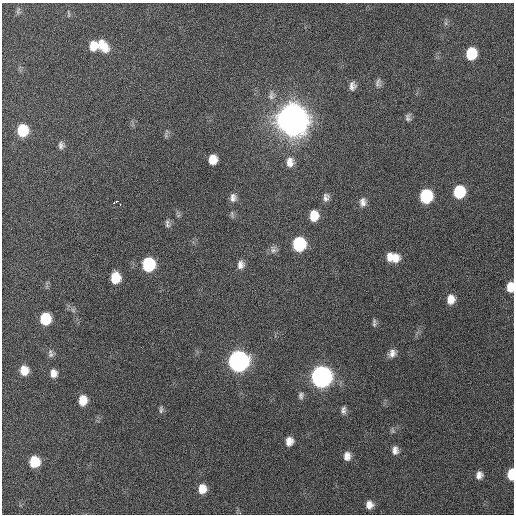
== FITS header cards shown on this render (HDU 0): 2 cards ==
NAXIS1  =                  512 / Axis length
NAXIS2  =                  512 / Axis length

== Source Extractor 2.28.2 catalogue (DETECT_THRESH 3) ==
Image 512 x 512 px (HDU 0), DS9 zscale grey, 1 PNG px = 1 image px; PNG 516 x 516 px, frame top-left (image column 1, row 512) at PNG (2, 3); no overlay
Background 429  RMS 12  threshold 34.8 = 3 sigma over >= 5 px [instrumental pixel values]
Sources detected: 56; all 56 listed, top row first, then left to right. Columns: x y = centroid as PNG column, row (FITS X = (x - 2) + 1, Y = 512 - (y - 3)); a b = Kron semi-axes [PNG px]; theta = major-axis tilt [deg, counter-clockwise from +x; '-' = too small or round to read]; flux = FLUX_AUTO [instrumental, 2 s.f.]
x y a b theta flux
18 11 11 5 77 1.9e+03
68 14 10 3 -84 1.2e+03
446 23 7 4 -89 1.6e+03
93 46 10 8 87 9.8e+03
103 46 16 10 -51 1.4e+04
471 54 10 8 79 2.8e+04
378 83 13 7 84 3.3e+03
352 86 11 8 82 4.6e+03
271 95 14 9 90 5.0e+03
408 117 10 7 88 2.7e+03
292 119 12 11 - 3.2e+06
22 130 10 8 89 2.9e+04
166 134 14 4 81 1.8e+03
61 145 9 7 -87 3.0e+03
213 159 9 7 83 1.0e+04
290 162 14 10 -88 7.4e+03
459 192 10 9 - 4.0e+04
426 196 10 9 - 5.6e+04
326 197 10 7 79 3.8e+03
233 198 10 8 83 4.3e+03
116 201 4 3 - 6.2e+03
363 202 12 9 88 4.8e+03
114 203 3 2 - 7.2e+03
120 204 3 2 - 1.8e+04
232 214 10 5 -80 1.8e+03
314 216 9 7 85 1.4e+04
167 224 11 6 -81 2.3e+03
299 244 10 9 - 6.3e+04
273 249 11 9 80 3.3e+03
389 257 11 6 -81 5.4e+03
395 258 12 10 -46 1.0e+04
148 264 10 9 - 6.2e+04
241 265 10 8 79 4.5e+03
115 278 10 8 89 1.8e+04
510 287 10 6 87 1.0e+04
451 299 10 9 - 8.4e+03
45 319 9 8 - 3.2e+04
374 323 10 5 88 2.0e+03
392 353 11 9 43 5.0e+03
50 354 11 7 -79 2.6e+03
238 361 11 10 - 4.8e+05
24 370 8 7 - 1.0e+04
54 373 9 7 -81 5.6e+03
321 377 11 10 - 5.5e+05
301 395 11 7 78 2.9e+03
83 400 9 7 85 1.2e+04
161 409 11 5 89 1.9e+03
343 410 10 6 84 3.0e+03
289 441 9 7 74 6.7e+03
395 450 10 8 -85 4.6e+03
347 456 9 7 89 5.4e+03
34 462 9 8 - 2.5e+04
511 474 9 5 88 2.2e+04
479 475 10 8 80 4.8e+03
202 489 9 8 - 1.1e+04
369 505 8 7 - 5.6e+03
At the frame edge (FLAGS 8, measured only in part): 2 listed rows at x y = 510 287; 511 474